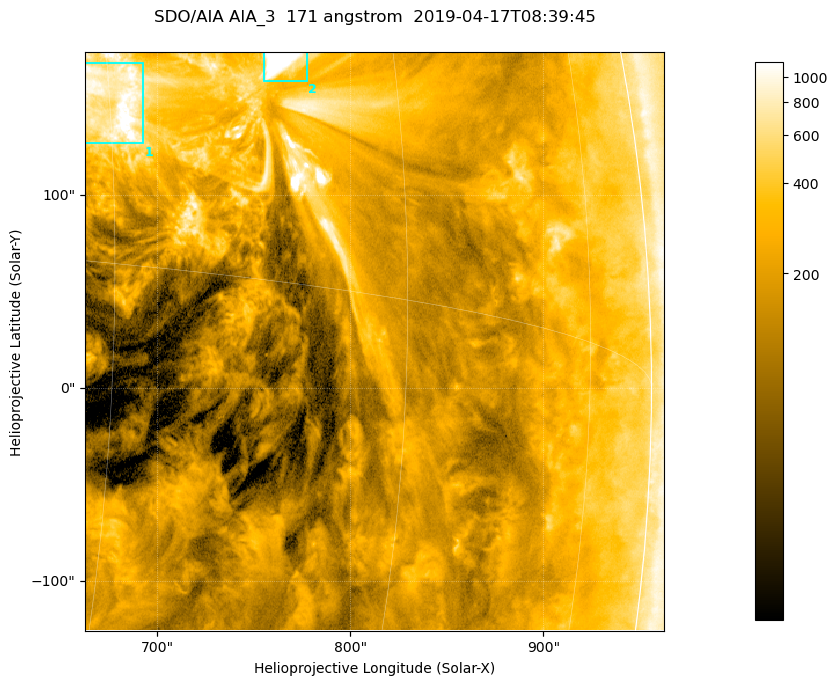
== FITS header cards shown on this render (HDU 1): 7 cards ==
TELESCOP= 'SDO/AIA '           / For AIA: SDO/AIA
INSTRUME= 'AIA_3   '           / For AIA: AIA_ATA1, AIA_ATA2, AIA_ATA3 or AIA_AT
WAVELNTH=                  171 / [angstrom] Wavelength
WAVEUNIT= 'angstrom'           / Wavelength unit: angstrom
DATE-OBS= '2019-04-17T08:39:45.347' / [ISO] Date when observation started; ISO 8
CTYPE1  = 'HPLN-TAN'           / CTYPE1; Typically HPLN
CTYPE2  = 'HPLT-TAN'           / CTYPE2; Typically HPLT

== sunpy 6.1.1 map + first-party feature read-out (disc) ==
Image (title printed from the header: SDO/AIA AIA_3  171 angstrom  2019-04-17T08:39:45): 500 x 500 px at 0.599 arcsec/px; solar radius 956 arcsec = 1595 px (partial field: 3.0% of the solar disc is inside the frame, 96% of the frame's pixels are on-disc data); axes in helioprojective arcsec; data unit not stated in the header (colour bar unlabelled)
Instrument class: DISC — disc imager (sunpy class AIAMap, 171 A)
Bright regions (active regions / flare kernels): reference = the on-disc median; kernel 5 px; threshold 5 sigma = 567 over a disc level ~192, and >= 1.15x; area >= 250 px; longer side >= 6 px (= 3.6 arcsec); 2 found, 2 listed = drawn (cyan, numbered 1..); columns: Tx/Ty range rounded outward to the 2 arcsec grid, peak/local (2 s.f.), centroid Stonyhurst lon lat
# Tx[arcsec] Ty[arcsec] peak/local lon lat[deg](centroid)
1 662..694 126..168 9.2 +45 +5
2 754..778 158..174 14 +53 +7
Off-limb structures (1.02-1.3 R_sun): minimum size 125 px: none found